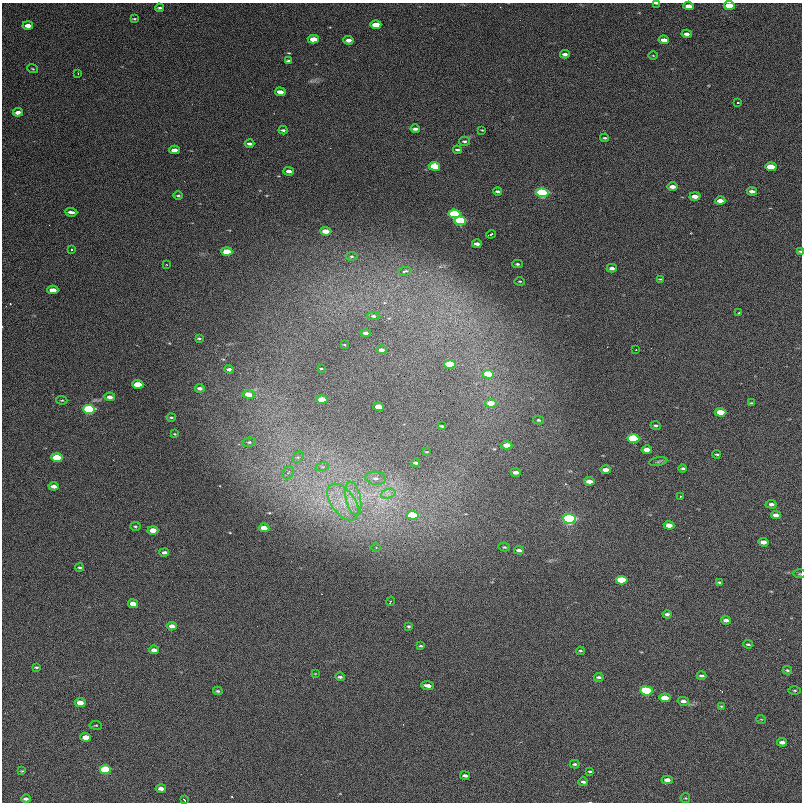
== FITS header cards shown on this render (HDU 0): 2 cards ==
NAXIS1  =                 800  / length of data axis 1
NAXIS2  =                 800  / length of data axis 2

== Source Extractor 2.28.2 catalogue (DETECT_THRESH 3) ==
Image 800 x 800 px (HDU 0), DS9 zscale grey, 1 PNG px = 1 image px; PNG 804 x 804 px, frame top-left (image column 1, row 800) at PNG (2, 3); each listed source drawn as its Kron ellipse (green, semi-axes under 4 px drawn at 4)
Background 1220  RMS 32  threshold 96.6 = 3 sigma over >= 5 px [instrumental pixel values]
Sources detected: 159; all 159 listed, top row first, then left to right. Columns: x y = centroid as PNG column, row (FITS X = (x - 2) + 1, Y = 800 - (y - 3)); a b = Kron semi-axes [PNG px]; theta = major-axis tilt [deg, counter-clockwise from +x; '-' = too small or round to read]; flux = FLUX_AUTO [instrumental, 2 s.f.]
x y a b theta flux
656 3 4 2 - 4200
729 5 5 4 - 50000
689 6 5 4 - 19000
159 8 4 3 - 3800
134 19 3 3 - 2300
376 25 5 4 - 44000
28 26 5 3 - 23000
687 34 5 4 - 8300
313 39 5 4 - 41000
348 40 5 3 - 10000
664 40 5 3 - 16000
565 54 5 3 - 7600
653 55 4 3 - 1600
288 61 4 3 - 4100
33 69 5 2 - 1900
78 73 3 2 - 1300
280 92 5 4 - 19000
738 103 3 2 - 2300
18 112 5 3 - 9500
415 129 4 3 - 5900
283 130 4 3 - 3200
482 130 4 2 - 1700
605 138 4 3 - 3000
464 141 5 4 - 4000
249 144 5 3 - 5800
174 150 5 4 - 16000
457 150 4 3 - 3600
434 166 5 4 - 96000
771 167 5 4 - 65000
289 171 5 3 - 10000
672 186 5 3 - 13000
498 191 4 3 - 4200
752 191 5 3 - 7600
542 193 6 4 -5 590000
178 196 5 3 - 2800
695 196 5 3 - 18000
720 201 5 4 - 18000
71 212 6 3 -5 7800
454 214 6 4 -4 200000
460 221 6 4 -4 350000
326 231 5 4 - 26000
491 234 5 2 - 3200
477 244 5 3 - 8700
72 249 3 3 - 7300
800 251 3 3 - 2700
227 252 5 4 - 77000
352 256 6 4 6 2700
166 264 3 2 - 2200
517 264 5 3 - 3400
612 268 5 3 - 7400
405 271 7 3 12 9300
660 279 4 3 - 1800
520 281 5 2 - 2100
53 290 5 4 - 29000
738 313 3 2 - 3200
373 316 6 4 -1 4600
365 333 5 3 - 5600
199 338 4 3 - 3100
344 345 3 2 - 1400
382 350 5 3 - 7900
636 350 2 2 - 1200
450 365 6 4 -4 190000
321 368 3 2 - 1600
229 369 4 3 - 7400
488 374 6 4 -4 92000
138 384 5 4 - 63000
200 388 4 3 - 6200
248 394 6 4 -9 26000
110 397 5 4 - 10000
62 400 5 4 - 2300
322 400 5 4 - 50000
491 403 6 4 -4 29000
751 403 4 3 - 2500
378 407 5 4 - 36000
89 409 6 4 -4 520000
721 412 6 4 -3 44000
171 417 4 3 - 3000
538 420 5 4 - 3000
656 425 5 4 - 3500
442 426 4 3 - 2500
175 434 4 3 - 1800
633 438 6 4 -4 330000
249 442 7 4 9 3300
507 445 5 4 - 23000
647 450 5 4 - 21000
427 452 3 2 - 1500
717 454 4 3 - 2400
298 457 6 5 - 4500
57 458 6 4 -4 110000
658 461 9 4 9 4300
415 463 4 3 - 4100
322 467 7 4 17 4500
683 468 4 4 - 3500
606 470 5 3 - 15000
516 472 5 3 - 10000
288 473 7 5 57 6400
376 478 10 6 -6 10000
589 481 5 3 - 17000
54 486 5 3 - 10000
388 494 7 4 19 7300
680 496 3 2 - 1800
353 498 17 7 -78 26000
343 502 21 12 -54 50000
771 504 5 4 - 6500
413 515 6 4 -4 140000
776 515 5 3 - 10000
569 519 6 5 - 820000
669 525 5 4 - 22000
135 526 5 4 - 2800
264 528 5 4 - 28000
153 530 5 4 - 33000
763 542 5 4 - 13000
504 547 6 4 -13 3000
376 548 5 3 - 1700
519 550 5 4 - 6500
164 552 5 3 - 6000
80 567 4 4 - 3300
800 574 6 3 -1 2200
622 580 6 4 -4 100000
719 582 4 3 - 3300
390 601 5 3 - 2300
133 604 5 4 - 23000
667 614 4 3 - 5200
726 620 5 3 - 8500
172 626 5 4 - 12000
409 626 4 3 - 3100
748 644 5 3 - 3100
421 646 4 3 - 2700
154 650 5 3 - 11000
580 651 4 3 - 2600
36 667 4 2 - 3000
787 670 5 3 - 2800
315 674 4 2 - 1300
702 676 5 3 - 4800
340 677 5 3 - 4800
599 677 5 3 - 3700
428 685 6 3 -6 12000
794 690 6 3 0 2300
218 691 5 3 - 3200
646 691 6 4 -6 330000
665 698 6 4 -6 41000
683 701 6 4 -10 8400
80 703 5 4 - 29000
721 706 3 3 - 1800
761 719 5 3 - 1600
96 725 6 3 -7 2100
86 737 5 4 - 30000
782 742 5 3 - 9200
575 764 5 3 - 3400
105 770 6 4 -3 220000
22 771 4 3 - 1900
590 771 4 3 - 2600
465 776 5 3 - 6800
667 780 5 4 - 12000
583 782 5 3 - 5400
161 789 5 4 - 12000
685 798 5 4 - 2200
26 799 4 3 - 5900
184 800 4 2 - 2700
At the frame edge (FLAGS 8, measured only in part): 4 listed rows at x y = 656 3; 729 5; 800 251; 800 574